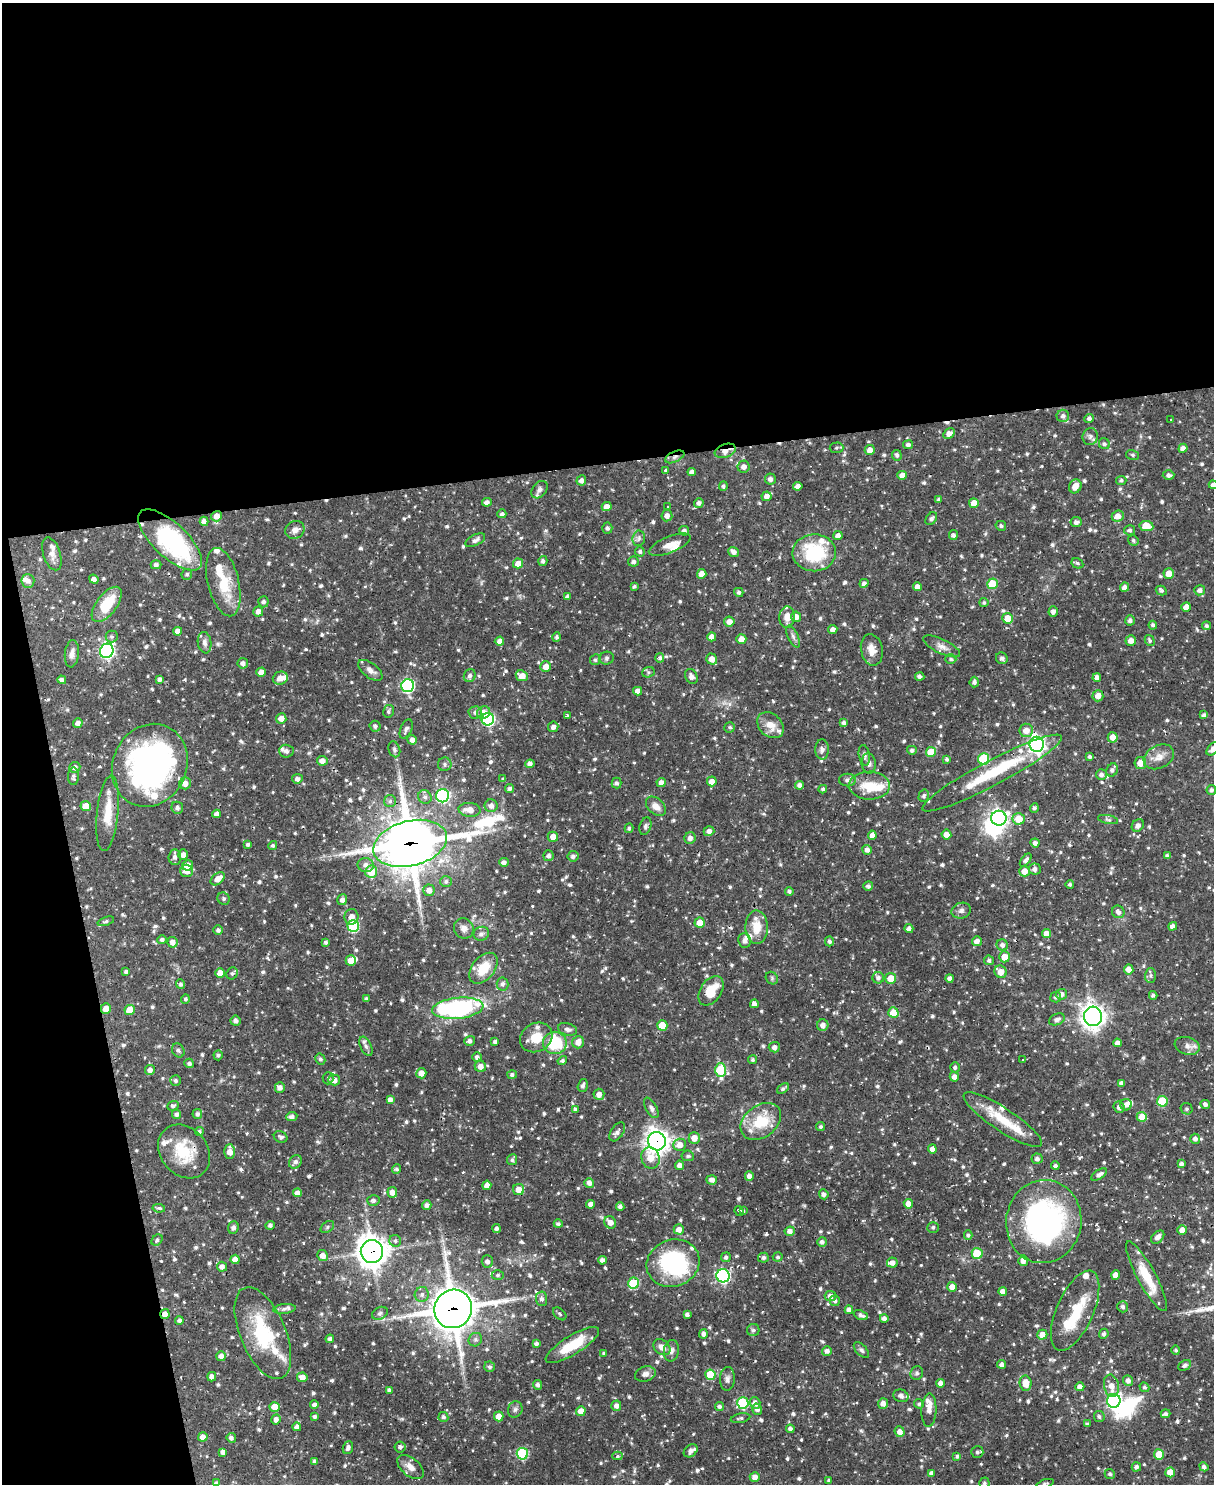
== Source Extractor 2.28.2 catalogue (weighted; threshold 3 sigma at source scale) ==
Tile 1 of 4 x 3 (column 1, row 1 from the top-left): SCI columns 1-1212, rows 3211-4692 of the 4846 x 4826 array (HDU 1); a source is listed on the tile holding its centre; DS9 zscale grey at full resolution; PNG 1216 x 1486 px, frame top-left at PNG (2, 3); each listed source drawn as its Kron ellipse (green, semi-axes under 4 px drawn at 4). Shown black and unused: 36% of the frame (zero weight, under 2 of 3 exposures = <1% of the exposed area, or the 3 px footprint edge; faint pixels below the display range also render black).
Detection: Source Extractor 2.28.2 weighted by HDU 2 'WHT'; one run over the whole footprint, this tile lists its part. Background 0.0695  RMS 0.0028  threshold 0.0127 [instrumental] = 3 sigma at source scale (4.5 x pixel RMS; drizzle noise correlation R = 1.50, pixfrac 1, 0.05/0.05 arcsec/px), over >= 5 px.
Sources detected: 999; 6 inside a brighter object's white glare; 14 cosmic-ray / hot-pixel residue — neither listed nor drawn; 41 inside a brighter listed object's ellipse — not listed separately; of the other 938, all 500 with FLUX_AUTO >= 0.549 (the completeness limit of this list) listed and drawn (438 fainter detections not listed), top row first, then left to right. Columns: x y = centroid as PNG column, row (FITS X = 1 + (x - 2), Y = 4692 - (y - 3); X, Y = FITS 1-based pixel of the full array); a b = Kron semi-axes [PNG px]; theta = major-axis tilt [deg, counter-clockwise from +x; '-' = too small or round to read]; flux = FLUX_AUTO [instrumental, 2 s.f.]
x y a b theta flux
1063 416 6 6 - 1.1
1089 418 4 4 - 0.75
1171 420 3 3 - 1.2
949 434 6 5 - 1.7
1090 436 9 7 73 1.1
1104 444 6 5 - 0.66
908 445 5 4 - 0.81
836 448 7 5 3 0.56
1183 448 4 4 - 1.2
870 450 5 5 - 1.9
725 451 11 6 20 2.2
897 455 5 5 - 0.68
1133 455 6 5 - 0.56
675 457 10 5 25 1
744 467 6 6 - 1.5
666 470 4 4 - 0.66
692 472 4 4 - 1.1
902 475 4 4 - 2.2
1169 475 6 4 2 0.85
770 479 5 5 - 1.1
581 480 5 5 - 1.1
1121 480 5 4 - 0.6
1213 485 4 4 - 0.95
723 486 4 4 - 0.56
798 486 4 4 - 1.4
1075 486 7 6 - 2.6
539 490 10 6 51 1.3
767 496 5 5 - 1.6
939 499 4 4 - 0.6
487 502 5 4 - 1.1
699 503 5 4 - 1.1
974 503 5 5 - 2.9
607 507 5 4 - 2
667 507 3 3 - 0.75
502 514 4 4 - 0.71
217 516 5 5 - 2
667 516 6 5 - 1.3
1118 516 6 5 - 2.4
931 519 7 5 51 0.7
204 521 4 4 - 1.1
1076 522 5 5 - 0.9
1001 526 5 4 - 0.62
1146 526 7 5 -8 6
607 528 5 5 - 0.75
295 530 10 8 30 1.6
1130 530 5 5 - 0.8
684 531 5 4 - 0.93
953 535 5 4 - 0.7
838 536 4 4 - 1.3
639 538 8 6 81 0.84
170 540 41 17 -43 39
475 540 11 5 26 1
1133 540 5 5 - 0.56
670 545 22 8 22 2.8
640 552 5 5 - 0.66
734 552 6 4 -39 1.3
814 553 22 18 1 18
52 554 17 8 -72 1.8
543 561 5 4 - 0.78
633 562 5 5 - 0.77
518 563 5 5 - 2.7
1077 563 6 5 - 0.55
156 565 5 4 - 0.83
187 574 5 5 - 0.59
702 574 5 4 - 2.6
1169 574 5 5 - 2.9
94 579 5 4 - 1.2
28 581 7 6 - 1.2
223 582 35 15 -76 9.7
864 583 5 4 - 1
992 584 5 5 - 9.1
634 586 3 3 - 0.56
917 587 4 4 - 1.5
1125 587 4 4 - 1.2
1200 590 5 5 - 0.97
1161 591 6 4 -30 0.67
739 592 5 4 - 0.7
568 597 4 4 - 0.87
263 602 5 5 - 0.8
984 602 4 4 - 0.58
107 604 21 10 53 8.9
1186 607 5 4 - 2.2
258 612 5 5 - 1.6
1053 612 5 4 - 1.2
787 617 11 7 87 2.7
796 617 5 5 - 1.9
1008 618 5 5 - 4.1
1130 620 5 5 - 0.91
729 622 5 5 - 1.7
1153 625 4 4 - 0.76
1207 626 4 4 - 0.57
833 630 4 4 - 1.4
178 631 4 4 - 1.8
112 636 6 6 - 0.68
793 636 12 5 -66 0.95
556 637 5 4 - 0.63
712 637 4 4 - 2
741 639 5 5 - 1.8
1150 640 6 4 -59 0.57
499 641 5 4 - 1.3
1131 641 5 5 - 1.8
205 643 11 7 -81 1.3
942 646 20 7 -26 2
872 650 16 10 -79 3.1
107 651 7 6 - 72
72 654 13 7 84 1.7
607 658 7 6 - 0.62
660 658 5 4 - 0.71
1002 658 6 5 - 0.94
712 659 5 5 - 2.3
951 659 5 4 - 0.62
595 660 5 5 - 0.57
243 663 5 5 - 1.2
546 667 5 5 - 2.3
370 670 14 7 -38 1.7
261 672 5 4 - 2
648 672 6 5 - 0.56
470 676 7 6 - 1
522 676 6 5 - 3
691 676 8 6 -62 1.4
920 676 5 4 - 0.83
280 678 7 6 - 2.1
1097 678 4 4 - 1.5
160 679 4 4 - 0.82
62 680 4 4 - 0.87
974 682 5 4 - 0.83
408 686 6 6 - 41
638 691 4 4 - 1.6
1098 696 5 5 - 2.1
388 711 6 5 - 0.59
475 713 7 6 - 1.1
484 713 7 6 - 2.3
1204 715 4 4 - 0.79
567 716 3 3 - 0.61
281 718 5 5 - 2
488 719 6 6 - 44
78 723 5 4 - 1.3
844 723 4 3 - 0.98
770 725 15 11 -43 3.4
375 726 6 5 - 0.86
553 727 5 5 - 1.1
730 727 5 5 - 0.6
406 729 10 5 68 0.89
1026 730 7 6 - 2.7
1113 737 5 5 - 2.2
412 740 5 4 - 1.3
1037 744 7 7 - 110
394 749 8 5 -71 0.65
1213 749 8 5 48 1.3
822 750 10 7 -90 1.1
912 750 5 4 - 0.86
286 751 7 6 - 0.73
931 752 5 5 - 6
864 755 10 5 -79 0.83
1090 757 4 4 - 0.61
1159 757 16 11 28 2.8
947 759 4 4 - 0.56
984 759 6 5 - 15
322 761 5 5 - 1.6
869 763 10 7 -85 1.2
1140 763 6 6 - 2.3
445 764 7 7 - 0.81
530 764 4 4 - 1.2
150 765 42 37 64 98
75 767 6 5 - 1.2
1112 770 7 5 63 1
992 773 78 12 28 17
1101 775 5 5 - 1.1
73 776 9 5 89 0.82
503 778 3 3 - 0.59
297 779 5 4 - 1
847 780 8 6 1 0.94
712 781 5 5 - 2.3
661 782 4 4 - 1.7
185 783 6 6 - 2
617 783 5 5 - 0.72
800 785 4 4 - 1.2
870 786 20 14 1 7.1
510 788 4 4 - 0.81
823 789 4 4 - 0.62
1211 790 5 5 - 0.77
443 796 6 6 - 39
924 796 6 5 - 0.73
425 797 7 6 - 0.94
390 801 6 6 - 0.72
86 806 5 5 - 3.4
491 806 6 6 - 1.5
656 806 11 7 -43 2.2
177 808 6 5 - 0.89
1034 808 5 4 - 0.64
470 810 11 7 -5 2.5
108 813 38 10 84 6.4
216 814 4 4 - 1.2
999 818 7 7 - 100
1019 819 6 6 - 4.7
1108 820 10 4 -12 0.62
1138 825 7 5 49 1.2
645 826 9 5 71 0.71
629 828 4 4 - 0.62
709 831 5 5 - 1.5
946 834 5 4 - 2.1
872 835 4 4 - 1.6
553 837 5 5 - 2.5
690 838 6 5 - 1.2
410 843 37 22 14 890
1035 843 4 4 - 1.2
248 844 4 4 - 0.65
273 846 4 4 - 0.61
867 850 5 5 - 1.2
183 855 5 5 - 1.5
549 856 5 5 - 0.9
573 856 5 5 - 0.94
1167 856 4 4 - 0.74
175 857 7 6 - 1.2
1026 860 7 4 50 0.9
504 862 5 4 - 1
187 865 5 5 - 3
366 865 8 7 - 1.6
1035 869 6 5 - 1.2
187 871 6 6 - 2.5
1024 871 5 5 - 2.6
371 872 6 6 - 6
218 879 8 5 39 2.2
446 881 6 5 - 0.75
1070 884 4 4 - 0.6
868 886 5 4 - 0.86
429 890 6 5 - 1.7
789 891 4 4 - 0.7
224 899 6 6 - 0.6
342 900 5 5 - 1.3
961 911 10 7 16 1.1
1118 912 6 6 - 1.3
351 917 8 7 - 2
106 921 9 4 19 0.57
700 923 5 5 - 3
353 926 6 5 - 23
1173 926 4 4 - 1.2
757 927 17 11 -88 4.9
464 928 10 9 - 1.6
909 928 4 4 - 1.1
218 930 4 4 - 0.86
481 934 8 7 - 0.8
1046 934 4 4 - 2.2
162 940 5 4 - 0.75
745 941 7 6 - 0.98
829 941 5 4 - 0.71
977 941 5 4 - 1.7
172 942 5 5 - 1.5
326 942 4 4 - 0.55
1002 945 6 5 - 1.1
1004 957 5 5 - 3.5
989 960 5 5 - 0.7
351 961 5 5 - 2.8
483 968 18 11 51 7
1129 969 5 4 - 2.4
126 972 4 3 - 0.77
1001 972 6 5 - 2.8
220 973 5 4 - 2.9
232 973 6 5 - 0.66
1150 975 7 5 88 0.61
772 978 7 5 -48 0.56
878 978 6 5 - 1.1
891 978 5 5 - 4.2
950 978 4 4 - 1
180 984 5 4 - 0.72
502 984 6 6 - 0.94
711 991 16 10 56 6.8
1061 994 5 5 - 1.3
1153 995 4 3 - 0.73
1056 997 5 5 - 0.72
185 999 4 4 - 0.55
366 999 4 4 - 0.78
754 1004 4 4 - 1.2
458 1008 26 10 6 48
106 1009 5 5 - 2.5
130 1010 5 5 - 5.2
893 1013 5 5 - 5.6
1093 1016 10 9 - 210
1057 1019 8 5 24 1.2
235 1021 5 5 - 0.98
662 1025 5 5 - 6.7
823 1025 6 5 - 1.7
567 1029 10 6 -15 1.1
536 1037 17 14 31 5.7
470 1041 5 4 - 0.99
495 1042 4 3 - 0.77
578 1042 6 6 - 2.1
555 1043 12 11 - 13
1117 1043 4 4 - 1.7
366 1046 10 5 -65 1
1187 1046 13 8 -17 1.7
774 1047 5 5 - 1.1
178 1050 7 6 - 0.64
218 1055 5 4 - 0.55
477 1057 5 5 - 0.99
320 1059 5 5 - 0.57
1023 1059 3 3 - 1.9
752 1060 4 4 - 0.58
562 1061 5 4 - 0.61
189 1063 5 4 - 0.8
480 1066 6 5 - 1.7
955 1067 5 5 - 0.67
150 1070 5 5 - 1.3
721 1070 7 5 89 16
421 1073 5 5 - 2.3
512 1075 5 4 - 0.65
954 1077 5 4 - 1.6
328 1078 6 5 - 0.58
334 1080 6 5 - 2
175 1081 5 5 - 0.77
1121 1083 4 4 - 0.8
583 1086 6 5 - 0.87
280 1088 5 5 - 1.5
783 1088 6 4 36 0.71
599 1094 5 5 - 1.9
390 1100 4 4 - 1.5
1162 1101 5 5 - 11
1205 1104 5 4 - 0.84
1126 1105 6 5 - 1.3
173 1106 6 4 21 0.7
1119 1107 6 5 - 1.2
651 1108 11 5 -62 1
575 1109 4 4 - 0.57
1187 1109 6 5 - 0.57
177 1114 5 4 - 0.98
197 1114 5 5 - 0.85
292 1116 5 4 - 0.92
1142 1117 5 5 - 5.5
1003 1120 46 11 -34 8.5
761 1121 22 16 37 10
821 1126 4 4 - 0.55
199 1132 4 4 - 0.62
617 1132 10 6 55 1.3
281 1137 7 5 -24 0.77
694 1138 6 5 - 2.6
1195 1139 5 5 - 1.1
657 1141 9 9 - 220
680 1145 6 6 - 2.4
932 1149 4 4 - 2
184 1151 29 23 -50 11
230 1152 7 5 87 2.4
688 1156 6 5 - 0.61
650 1158 11 9 -72 3.6
1037 1159 5 5 - 0.96
512 1160 5 5 - 0.66
295 1162 7 6 - 1.1
1181 1164 4 4 - 0.97
679 1165 4 4 - 1.4
1055 1166 4 4 - 0.61
397 1169 5 4 - 0.67
1099 1174 9 4 33 1.2
749 1176 4 4 - 1.4
712 1180 5 4 - 1.5
589 1183 5 5 - 1.2
487 1185 5 4 - 2.5
519 1190 6 5 - 2.5
392 1192 5 5 - 1.7
297 1193 4 4 - 1.8
824 1194 5 4 - 0.79
373 1200 6 5 - 0.86
591 1204 4 4 - 1.4
908 1204 5 4 - 1.8
427 1205 5 4 - 1
620 1206 4 4 - 0.98
159 1208 6 4 -8 0.61
743 1210 4 3 - 0.86
739 1211 5 3 - 0.66
610 1222 6 5 - 1.7
1044 1222 42 37 79 67
558 1224 4 4 - 0.66
270 1225 4 4 - 0.74
327 1227 7 5 39 0.58
933 1227 5 5 - 0.6
233 1228 6 5 - 0.73
497 1229 4 4 - 0.87
679 1229 5 5 - 1.8
1182 1230 5 5 - 2
790 1231 5 5 - 1.4
968 1235 5 4 - 0.6
1158 1237 8 5 43 1.2
157 1240 6 5 - 0.76
395 1241 6 6 - 0.57
822 1242 5 5 - 0.94
372 1251 11 11 - 350
977 1253 5 5 - 7.7
322 1256 5 5 - 1.9
726 1257 5 5 - 0.77
778 1257 5 4 - 0.57
763 1258 5 5 - 0.8
235 1259 4 4 - 2
602 1260 4 4 - 1.1
487 1261 6 5 - 1.1
1023 1261 5 5 - 1.8
673 1263 27 23 21 30
892 1263 5 5 - 1.5
222 1267 5 5 - 1.4
498 1275 6 5 - 0.55
1116 1275 4 4 - 2.1
723 1276 6 6 - 48
1146 1276 39 9 -62 8.3
633 1283 5 5 - 15
952 1287 5 5 - 2
1003 1291 4 4 - 1.7
422 1294 7 7 - 0.95
830 1296 6 5 - 1.5
542 1299 7 5 -86 1.1
835 1301 5 5 - 0.75
1123 1307 6 5 - 0.81
284 1309 11 5 6 0.85
453 1309 19 18 - 730
849 1310 4 4 - 1.5
1075 1311 43 18 66 12
380 1313 8 6 28 0.75
165 1314 5 4 - 1.9
560 1314 8 5 -42 0.61
687 1315 4 3 - 0.82
861 1315 7 4 -21 1
884 1318 4 4 - 1.1
179 1320 4 4 - 0.84
753 1330 6 6 - 0.68
263 1333 49 23 -67 21
703 1334 4 4 - 0.96
1104 1334 5 4 - 0.77
1042 1335 5 5 - 2.3
330 1339 4 4 - 0.95
475 1340 7 6 - 0.83
536 1344 4 3 - 0.85
572 1345 31 9 32 9
662 1347 9 7 -40 2
861 1350 10 5 -47 0.79
1176 1350 5 4 - 0.58
671 1351 11 7 82 1.2
827 1351 5 5 - 1.2
604 1353 4 3 - 0.6
221 1356 5 5 - 1.5
1002 1364 4 4 - 1.1
1184 1365 7 4 25 0.63
489 1367 5 5 - 0.56
917 1373 7 6 - 0.66
645 1374 10 7 17 1.5
710 1375 5 5 - 9.6
212 1377 4 4 - 1.2
302 1377 5 5 - 1.9
727 1379 12 7 87 1.1
1128 1380 5 5 - 1.4
941 1383 4 4 - 1.5
1025 1383 7 6 - 3.9
537 1385 5 4 - 0.98
1111 1386 11 7 -80 2.4
1080 1387 4 4 - 1.5
1144 1387 5 4 - 0.55
389 1390 4 4 - 0.91
901 1396 8 6 -21 0.92
1114 1401 7 6 - 80
743 1403 6 5 - 20
755 1403 6 5 - 1.6
883 1403 5 5 - 1.6
919 1404 5 4 - 0.61
314 1405 4 4 - 1
616 1406 5 5 - 1.4
719 1406 4 4 - 0.74
275 1407 5 5 - 3.9
515 1409 8 7 - 0.88
757 1409 6 5 - 1
929 1410 17 7 87 2.1
581 1411 5 4 - 2.8
1165 1414 5 4 - 0.85
499 1416 5 4 - 2.6
315 1417 4 4 - 0.66
443 1417 5 5 - 0.76
1099 1417 5 5 - 0.68
741 1418 10 4 11 0.68
276 1419 5 4 - 1.3
1087 1424 4 4 - 0.62
297 1427 4 4 - 1.2
790 1429 4 4 - 0.82
900 1432 5 5 - 1.9
203 1437 5 4 - 1.6
231 1438 5 4 - 0.97
400 1447 5 5 - 0.86
348 1448 7 5 70 1.1
691 1451 8 5 41 1.4
223 1452 4 4 - 1.4
977 1452 6 5 - 0.7
522 1454 6 5 - 22
1159 1454 5 5 - 6.9
617 1456 5 4 - 0.56
957 1456 4 4 - 0.71
314 1461 4 3 - 0.69
410 1467 16 9 -40 2.3
1136 1467 5 4 - 0.98
1204 1467 5 4 - 0.84
1170 1472 5 5 - 3.7
931 1473 4 4 - 1
1110 1474 5 4 - 0.72
755 1477 5 5 - 1.7
829 1481 4 3 - 0.6
216 1483 4 3 - 0.68
984 1483 5 5 - 0.64
1045 1484 9 4 17 0.57
Overlapping masked pixels (flux is a lower limit): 12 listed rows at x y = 725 451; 675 457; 217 516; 150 765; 992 773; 410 843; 745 941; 657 1141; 184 1151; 372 1251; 453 1309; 165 1314
Isophote crosses this tile's border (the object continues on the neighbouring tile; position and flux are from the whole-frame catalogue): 5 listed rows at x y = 1213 485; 1213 749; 216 1483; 984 1483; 1045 1484